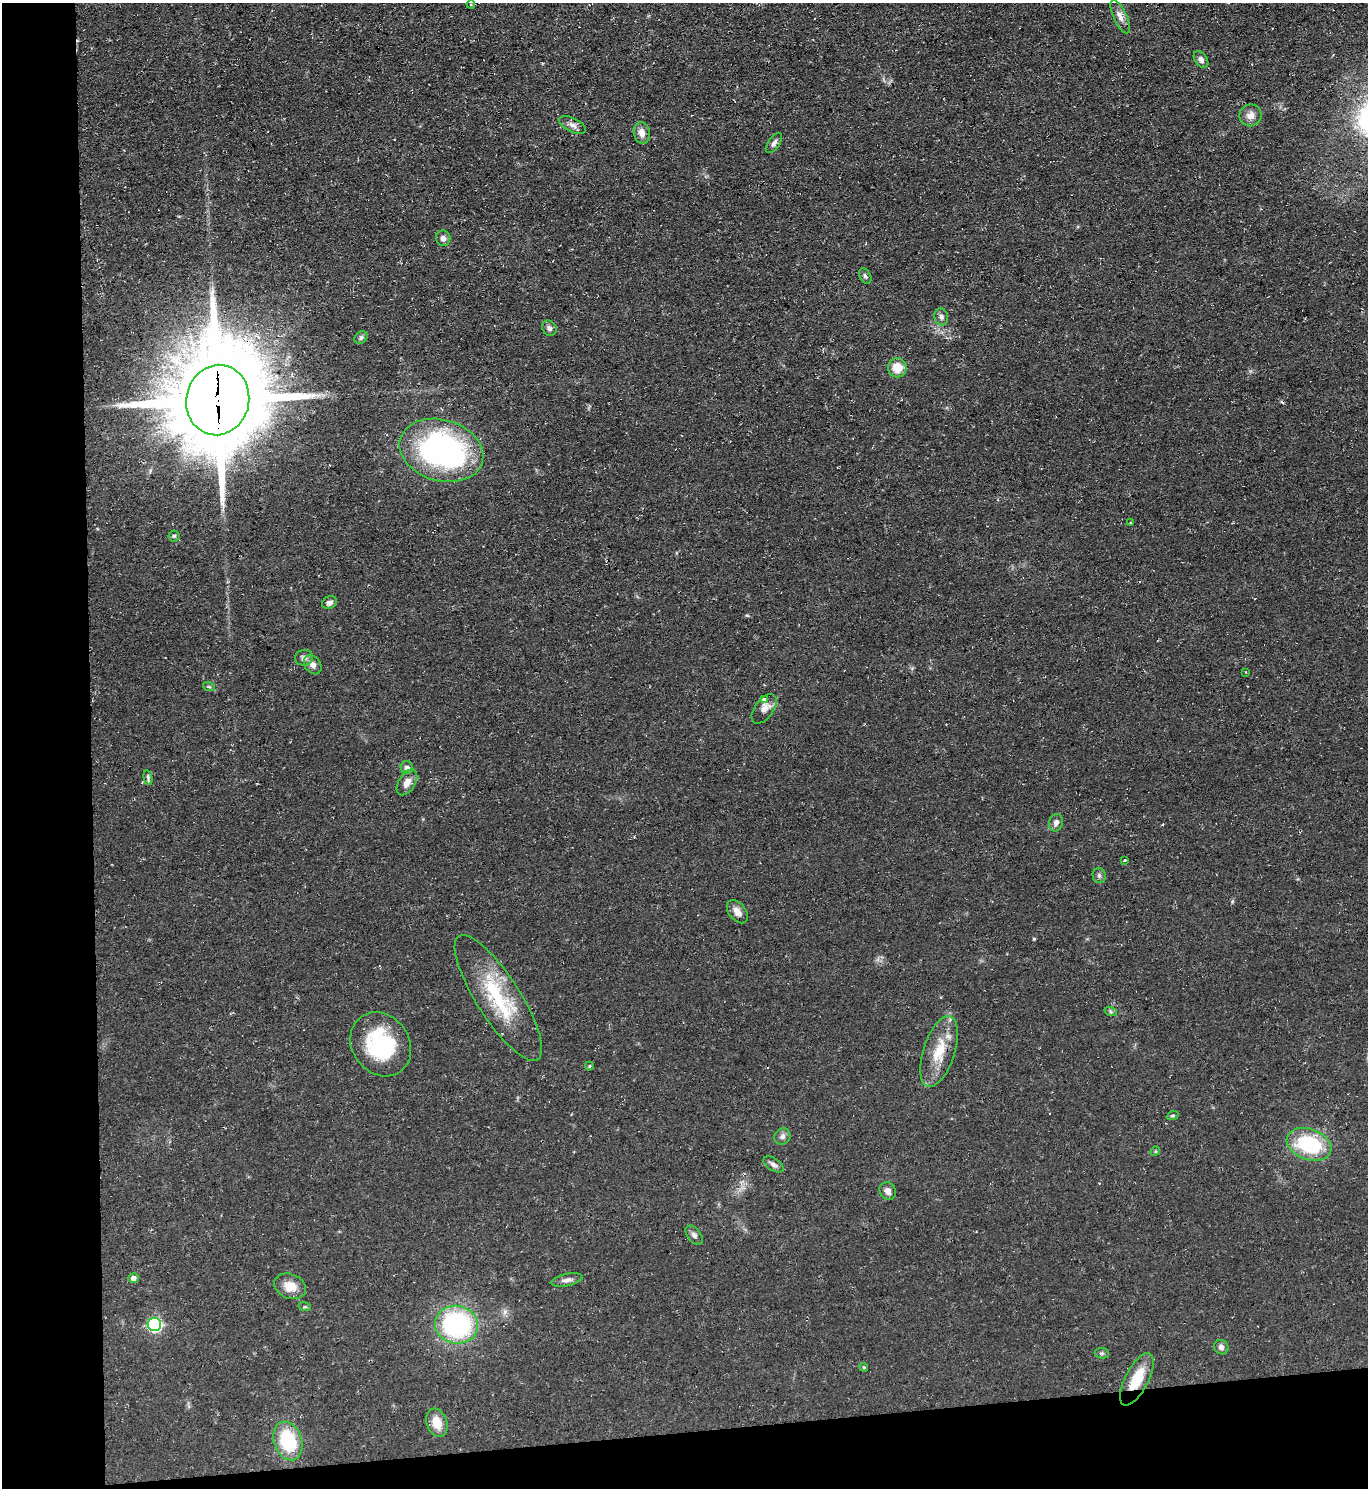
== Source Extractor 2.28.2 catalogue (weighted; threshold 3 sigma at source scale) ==
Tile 7 of 3 x 3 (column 1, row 3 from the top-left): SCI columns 125-1490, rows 1-1486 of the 4443 x 4458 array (HDU 1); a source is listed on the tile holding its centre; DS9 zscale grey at full resolution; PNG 1370 x 1490 px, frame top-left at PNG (2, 3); each listed source drawn as its Kron ellipse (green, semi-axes under 4 px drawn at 4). Shown black and unused: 10% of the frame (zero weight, under 3 of 4 exposures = <1% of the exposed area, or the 3 px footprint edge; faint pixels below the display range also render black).
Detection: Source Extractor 2.28.2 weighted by HDU 2 'WHT'; one run over the whole footprint, this tile lists its part. Background 0.0606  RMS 0.0071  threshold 0.0321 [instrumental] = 3 sigma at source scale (4.5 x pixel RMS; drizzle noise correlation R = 1.50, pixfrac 1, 0.05/0.05 arcsec/px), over >= 5 px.
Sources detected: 56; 1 cosmic-ray / hot-pixel residue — neither listed nor drawn; the other 55 listed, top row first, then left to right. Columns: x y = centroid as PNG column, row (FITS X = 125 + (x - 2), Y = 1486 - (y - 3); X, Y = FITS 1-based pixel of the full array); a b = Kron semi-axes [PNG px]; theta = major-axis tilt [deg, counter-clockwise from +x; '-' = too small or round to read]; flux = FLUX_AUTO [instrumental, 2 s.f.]
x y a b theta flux
471 4 4 3 - 1.1
1120 17 18 6 -65 4.8
1201 60 9 6 -54 2.7
1250 115 11 10 - 5.6
572 125 14 7 -27 3.7
642 133 11 8 -78 5.3
774 143 12 5 55 2.6
443 238 8 7 - 2.7
865 276 8 5 -60 1.6
941 317 8 6 -74 2.3
549 328 8 6 -54 2.4
361 338 7 5 41 1.7
897 368 9 9 - 12
218 400 35 31 78 12000
441 450 43 30 -16 180
1130 523 3 3 - 1.1
174 536 5 5 - 1.2
329 603 8 6 25 2.5
304 658 9 8 - 2.7
313 665 10 7 -51 3.7
1246 672 3 2 - 0.54
209 687 6 3 -18 0.9
764 699 4 3 - 12
764 709 17 9 54 5.2
407 768 6 6 - 3
148 778 7 4 -76 1.4
407 782 14 8 59 6
1056 823 9 7 71 3.2
1125 860 3 3 - 2.9
1099 876 7 6 - 2.2
737 912 13 8 -50 5.3
498 998 73 22 -57 55
1111 1012 6 4 -19 1.2
381 1044 34 28 -54 59
939 1051 37 15 72 22
589 1066 4 4 - 0.8
1173 1116 6 4 19 0.93
782 1136 8 7 - 2.6
1309 1144 23 15 -21 54
1155 1151 5 4 - 0.91
773 1164 11 6 -32 2.8
888 1191 9 7 -61 4.4
694 1235 11 6 -52 2.4
134 1278 5 5 - 3.8
567 1280 16 6 11 3.4
290 1286 16 12 -22 9.9
305 1307 6 4 -17 0.89
154 1324 7 6 - 120
456 1325 22 19 -9 110
1221 1347 7 7 - 2.7
1102 1353 7 5 -6 1.3
864 1367 4 3 - 0.87
1137 1379 29 11 63 20
437 1423 14 10 -71 11
288 1441 20 14 -71 41
Overlapping masked pixels (flux is a lower limit): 3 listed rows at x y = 218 400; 939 1051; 1137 1379